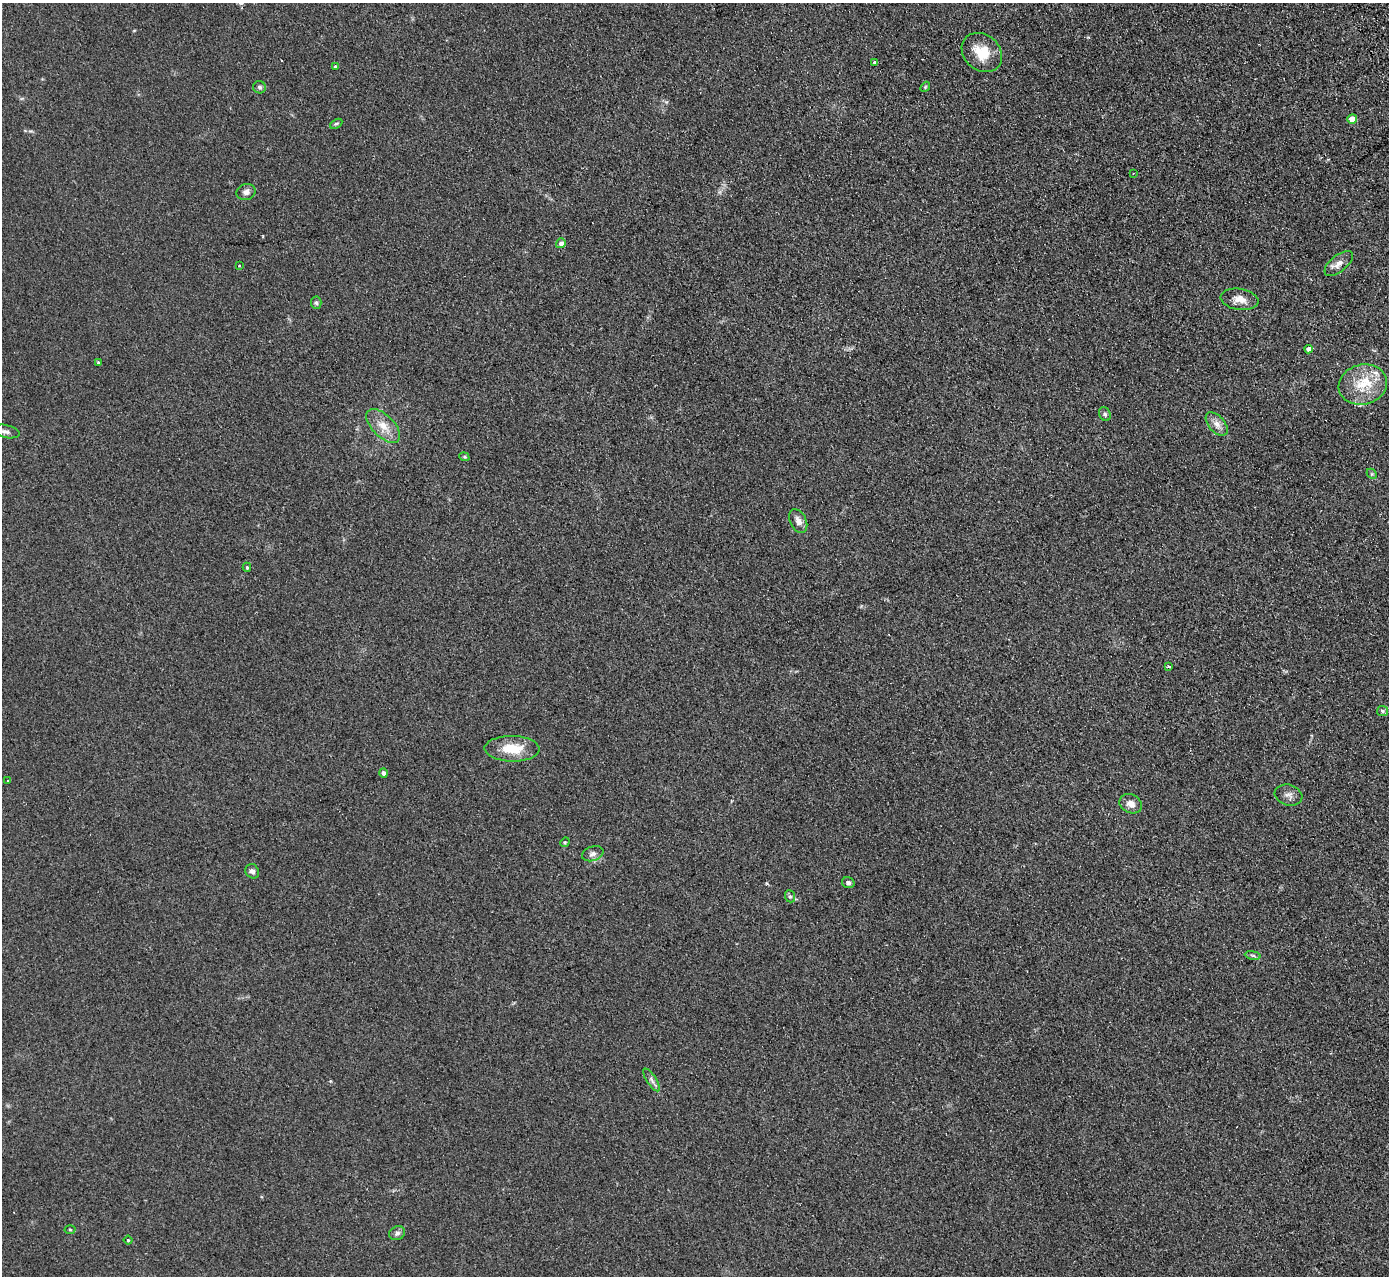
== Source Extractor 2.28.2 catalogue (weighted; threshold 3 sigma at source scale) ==
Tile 10 of 4 x 4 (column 2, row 3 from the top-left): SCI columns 1444-2830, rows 1456-2729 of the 5659 x 5589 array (HDU 1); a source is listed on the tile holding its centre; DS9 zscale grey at full resolution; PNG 1391 x 1278 px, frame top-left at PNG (2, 3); each listed source drawn as its Kron ellipse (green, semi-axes under 4 px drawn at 4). Shown black and unused: <1% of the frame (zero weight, under 2 of 3 exposures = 3% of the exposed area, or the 3 px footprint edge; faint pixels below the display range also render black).
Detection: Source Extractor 2.28.2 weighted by HDU 2 'WHT'; one run over the whole footprint, this tile lists its part. Background 0.126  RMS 0.012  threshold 0.0538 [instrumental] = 3 sigma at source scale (4.5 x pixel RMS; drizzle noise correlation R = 1.50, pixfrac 1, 0.05/0.05 arcsec/px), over >= 5 px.
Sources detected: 45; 1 cosmic-ray / hot-pixel residue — neither listed nor drawn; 2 inside a brighter listed object's ellipse — not listed separately; the other 42 listed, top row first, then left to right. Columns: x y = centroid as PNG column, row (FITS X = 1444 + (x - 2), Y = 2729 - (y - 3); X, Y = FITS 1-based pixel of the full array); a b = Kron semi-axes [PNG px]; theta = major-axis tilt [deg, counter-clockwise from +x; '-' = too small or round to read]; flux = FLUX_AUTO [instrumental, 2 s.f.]
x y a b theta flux
982 53 22 17 -41 27
874 62 4 3 - 1.3
335 67 3 3 - 1.9
259 87 6 6 - 3
925 87 5 4 - 1.2
1352 119 5 4 - 18
336 124 7 4 27 1.8
1133 174 3 2 - 1.2
246 192 9 8 - 4.8
561 243 5 4 - 4.8
1339 263 17 8 40 8.3
239 266 3 3 - 1.2
1239 299 19 10 -9 12
316 303 6 5 - 2.2
1309 349 4 4 - 6.6
98 362 3 3 - 1.2
1363 385 24 20 13 34
1105 414 7 5 -61 2.7
1217 424 14 8 -49 7.5
383 426 21 11 -45 16
6 431 13 6 -12 5.4
464 457 5 4 - 1.6
1372 474 6 4 -44 1.5
798 521 12 8 -64 6.8
247 567 4 4 - 1.6
1169 666 3 3 - 2.2
1382 711 5 5 - 2.4
512 749 27 13 -1 29
383 773 4 4 - 4.1
8 781 3 3 - 1.7
1289 795 14 10 -16 6.1
1131 804 12 9 -26 9.1
565 842 5 4 - 1.2
593 854 11 7 18 4.6
252 871 7 6 - 4.3
848 883 6 5 - 2.8
790 896 6 5 - 2.1
1253 955 8 4 -9 2.1
652 1080 13 4 -57 4.2
70 1229 5 3 - 1.2
397 1233 8 6 27 3.5
128 1240 4 4 - 1.4
Isophote crosses this tile's border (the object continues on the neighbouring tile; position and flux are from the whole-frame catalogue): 1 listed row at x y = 6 431